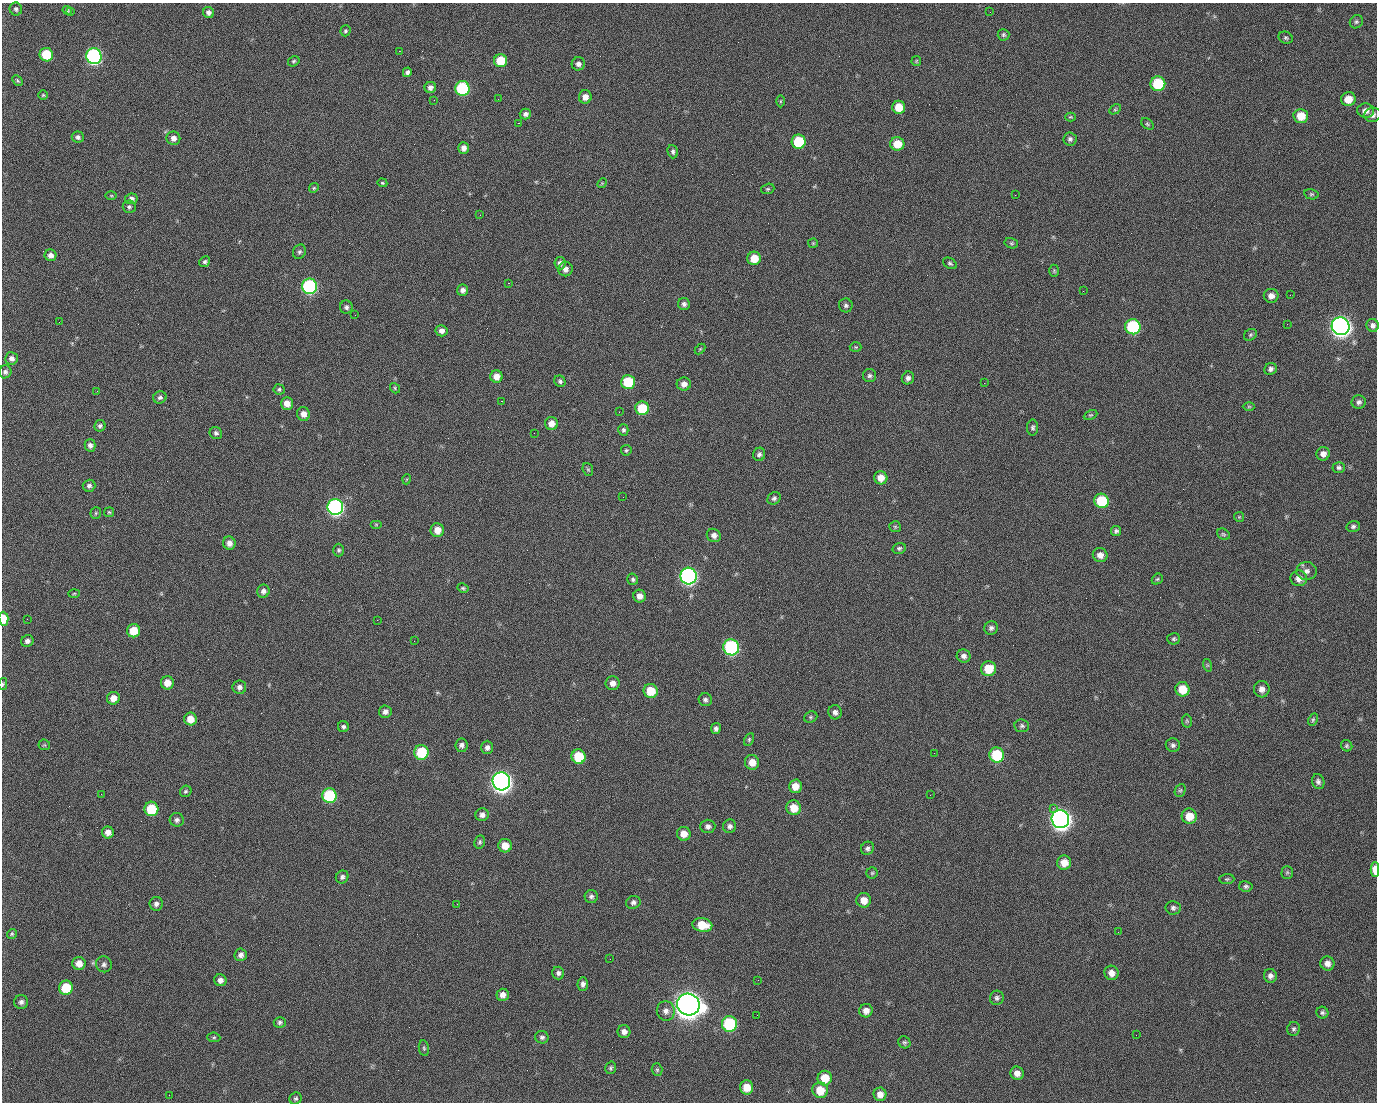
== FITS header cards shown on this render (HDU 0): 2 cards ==
NAXIS1  =                 1375 / length of data axis 1
NAXIS2  =                 1100 / length of data axis 2

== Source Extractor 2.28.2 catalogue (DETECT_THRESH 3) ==
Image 1375 x 1100 px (HDU 0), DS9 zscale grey, 1 PNG px = 1 image px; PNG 1379 x 1104 px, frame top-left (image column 1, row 1100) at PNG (2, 3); each listed source drawn as its Kron ellipse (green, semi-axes under 4 px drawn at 4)
Background 1450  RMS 28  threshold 84.9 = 3 sigma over >= 5 px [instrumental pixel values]
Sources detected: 263; all 263 listed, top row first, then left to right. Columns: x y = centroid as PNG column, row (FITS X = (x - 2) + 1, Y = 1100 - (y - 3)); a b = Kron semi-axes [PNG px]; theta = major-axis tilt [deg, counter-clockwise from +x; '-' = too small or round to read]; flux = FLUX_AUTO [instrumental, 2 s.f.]
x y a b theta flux
16 9 6 6 - 4.7e+03
67 10 4 4 - 3.2e+03
71 12 3 2 - 3.6e+03
208 12 6 5 - 7.5e+03
990 12 3 2 - 1.5e+03
1356 22 7 6 - 4.2e+03
345 31 5 5 - 3.4e+03
1003 35 6 6 - 3.6e+03
1286 38 7 6 - 3.9e+03
399 51 2 2 - 2.1e+04
46 55 7 6 - 7.5e+04
94 56 8 7 - 5.1e+05
294 61 6 5 - 2.9e+03
500 61 6 6 - 5.7e+04
916 61 5 4 - 2.3e+03
578 64 6 6 - 8.0e+03
407 72 5 4 - 5.5e+03
17 81 6 3 -46 2.8e+03
1158 84 7 7 - 1.1e+05
430 87 6 5 - 7.2e+03
462 88 7 7 - 1.8e+05
43 95 5 4 - 2.5e+03
585 97 7 6 - 1.3e+04
498 99 2 2 - 1.1e+03
1348 99 7 7 - 2.6e+04
434 100 2 2 - 3.9e+03
780 101 6 4 88 2.3e+03
899 107 6 6 - 3.6e+04
1115 109 6 4 29 2.4e+03
1366 111 8 7 - 1.1e+04
525 114 6 5 - 6.4e+03
1373 115 8 7 - 7.9e+03
1301 116 7 7 - 3.6e+04
1070 117 5 4 - 2.2e+03
518 123 2 2 - 2.2e+04
1147 124 7 5 -40 3.0e+03
78 137 6 5 - 5.2e+03
173 138 7 6 - 1.0e+04
1070 139 6 6 - 5.3e+03
799 142 7 7 - 9.1e+04
897 144 7 6 - 3.3e+04
463 148 6 5 - 9.8e+03
673 152 7 5 -74 4.9e+03
382 183 5 4 - 2.5e+03
602 183 5 4 - 2.0e+03
314 188 5 4 - 2.5e+03
768 189 7 5 20 3.1e+03
1311 194 7 5 -13 3.1e+03
1015 195 2 2 - 6.7e+03
111 196 6 4 -1 1.9e+03
131 199 6 5 - 6.1e+03
129 207 6 6 - 4.4e+03
480 215 3 2 - 8.8e+02
813 243 5 5 - 2.3e+03
1011 243 7 5 -14 3.2e+03
299 252 7 6 - 5.0e+03
50 255 6 6 - 8.5e+03
754 258 7 6 - 3.3e+04
205 262 6 5 - 3.8e+03
560 263 6 5 - 8.2e+03
950 263 7 5 -30 3.5e+03
565 269 7 7 - 9.8e+03
1054 271 6 5 - 2.8e+03
508 283 2 2 - 5.4e+04
310 286 7 7 - 3.2e+05
463 290 5 5 - 7.9e+03
1083 291 2 2 - 3.0e+03
1290 295 2 2 - 1.8e+03
1271 296 7 7 - 1.1e+04
684 304 6 6 - 6.2e+03
846 305 7 7 - 5.3e+03
346 307 6 6 - 5.6e+03
355 315 2 2 - 9.6e+02
59 322 2 2 - 1.1e+03
1287 324 2 2 - 1.2e+03
1373 325 6 6 - 6.8e+03
1341 326 9 8 - 1.4e+06
1133 327 8 7 - 1.8e+05
441 331 6 5 - 9.2e+03
1250 335 7 5 34 3.4e+03
856 347 6 5 - 2.6e+03
700 349 6 4 45 2.2e+03
12 358 6 6 - 8.8e+03
1271 369 6 5 - 5.8e+03
5 372 6 6 - 4.9e+03
496 376 6 6 - 1.6e+04
869 376 6 6 - 4.8e+03
908 378 6 6 - 6.8e+03
560 381 6 5 - 4.5e+03
628 382 7 7 - 9.3e+04
984 383 2 2 - 1.9e+04
684 384 7 6 - 1.1e+04
395 388 5 4 - 2.5e+03
279 389 5 5 - 3.5e+03
97 391 2 2 - 1.3e+03
160 397 7 6 - 5.2e+03
501 401 3 2 - 5.9e+04
1359 402 7 6 - 5.9e+03
287 403 6 6 - 1.9e+04
1249 407 6 4 0 2.4e+03
642 408 7 7 - 6.9e+04
619 412 2 2 - 1.0e+03
303 414 7 6 - 1.4e+04
1091 415 7 4 25 2.7e+03
551 423 6 6 - 1.5e+04
100 426 6 5 - 4.9e+03
1033 428 8 5 90 4.5e+03
623 430 6 5 - 4.1e+03
216 433 6 6 - 5.2e+03
534 433 2 2 - 8.1e+02
90 445 6 5 - 7.2e+03
626 450 5 5 - 2.9e+03
759 454 7 6 - 5.9e+03
1323 454 7 6 - 1.0e+04
1339 467 6 5 - 4.7e+03
588 469 6 5 - 3.1e+03
881 478 7 6 - 2.1e+04
407 479 5 3 - 1.7e+03
89 486 6 6 - 5.7e+03
623 497 2 2 - 2.9e+03
774 498 7 6 - 5.0e+03
1102 501 7 7 - 9.0e+04
335 507 8 8 - 5.7e+05
109 512 5 5 - 2.5e+03
96 513 6 5 - 2.6e+03
1239 517 5 5 - 2.2e+03
376 524 6 4 0 2.1e+03
1353 526 6 5 - 4.4e+03
895 527 6 5 - 2.9e+03
437 530 7 6 - 2.1e+04
1116 531 5 5 - 4.5e+03
1223 534 7 5 -31 3.2e+03
714 535 7 6 - 9.6e+03
229 543 7 6 - 1.1e+04
899 548 7 5 15 3.8e+03
339 550 6 5 - 3.9e+03
1100 555 7 7 - 1.3e+04
1307 571 10 9 - 9.2e+03
688 576 8 8 - 6.8e+05
1299 578 8 8 - 1.4e+04
633 579 6 5 - 4.1e+03
1157 579 6 5 - 3.0e+03
463 588 6 4 -30 2.9e+03
263 591 6 6 - 8.0e+03
74 593 6 4 2 2.1e+03
639 596 6 6 - 1.3e+04
3 619 7 5 -87 3.1e+04
27 619 2 2 - 4.0e+03
377 620 2 2 - 1.1e+04
991 628 7 6 - 5.6e+03
134 631 6 6 - 4.1e+04
1174 639 6 5 - 3.6e+03
27 641 6 5 - 6.5e+03
414 641 2 2 - 7.6e+02
731 647 8 8 - 3.2e+05
964 656 7 6 - 8.3e+03
1207 665 6 4 -72 2.6e+03
988 669 7 7 - 4.6e+04
167 683 6 6 - 1.9e+04
613 683 7 7 - 1.1e+04
3 684 6 3 77 2.8e+03
239 687 7 7 - 7.5e+03
1182 689 7 7 - 3.8e+04
1262 689 8 8 - 1.1e+04
651 691 7 7 - 4.5e+04
113 698 6 6 - 1.9e+04
705 700 6 6 - 5.8e+03
385 712 6 6 - 7.5e+03
835 712 7 7 - 7.9e+03
811 717 7 5 21 3.4e+03
190 719 6 6 - 2.0e+04
1313 720 6 4 64 3.0e+03
1187 721 7 5 -79 2.8e+03
1022 726 7 6 - 4.5e+03
343 727 5 5 - 4.9e+03
716 729 5 5 - 5.7e+03
749 740 7 4 65 3.1e+03
44 745 6 5 - 2.7e+03
461 745 7 6 - 6.2e+03
1173 745 7 6 - 5.2e+03
1347 746 6 5 - 3.2e+03
487 747 7 6 - 6.6e+03
421 752 7 7 - 9.6e+04
934 753 2 2 - 1.6e+03
997 755 7 7 - 1.2e+05
579 757 7 7 - 7.0e+04
752 762 7 7 - 2.2e+04
501 781 9 8 - 1.5e+06
1318 782 7 6 - 5.8e+03
795 786 7 6 - 2.3e+04
1180 790 7 5 65 3.2e+03
186 791 6 5 - 3.5e+03
101 794 2 2 - 2.4e+03
930 795 2 2 - 7.3e+03
329 796 7 7 - 1.4e+05
794 808 7 7 - 2.9e+04
1053 808 2 2 - 1.6e+04
151 809 7 7 - 7.2e+04
482 815 6 6 - 7.7e+03
1189 816 7 7 - 3.0e+04
1060 819 9 8 - 1.5e+06
177 820 7 6 - 5.7e+03
708 826 7 6 - 7.1e+03
730 826 7 6 - 6.7e+03
108 832 6 6 - 1.2e+04
684 834 7 6 - 1.9e+04
480 842 7 5 79 3.8e+03
505 846 7 6 - 2.5e+04
867 848 7 6 - 5.4e+03
1064 863 7 7 - 2.2e+04
1375 869 7 4 -89 2.8e+04
1287 872 6 5 - 3.0e+03
872 873 5 5 - 3.1e+03
342 877 7 6 - 5.0e+03
1227 879 7 5 2 3.2e+03
1246 886 7 5 -13 4.2e+03
591 896 6 6 - 5.3e+03
864 900 7 7 - 1.9e+04
633 902 7 6 - 5.8e+03
156 904 7 6 - 6.6e+03
457 904 2 2 - 1.5e+03
1173 908 7 6 - 5.4e+03
702 925 10 7 -10 4.1e+04
1118 932 2 2 - 2.2e+03
12 934 5 5 - 3.0e+03
241 955 6 6 - 8.3e+03
610 959 2 2 - 2.4e+03
79 963 7 6 - 1.7e+04
1327 963 7 7 - 1.0e+04
104 964 8 7 - 6.3e+03
558 973 6 6 - 5.7e+03
1111 973 7 7 - 1.3e+04
1270 976 7 6 - 7.7e+03
220 980 6 6 - 8.8e+03
758 980 3 2 - 1.9e+03
583 984 7 5 88 6.7e+03
66 988 7 7 - 5.9e+04
503 995 6 6 - 1.1e+04
997 998 7 7 - 5.2e+03
21 1002 7 7 - 6.4e+03
688 1005 11 10 - 3.0e+06
666 1011 9 9 - 1.1e+04
866 1011 7 6 - 1.3e+04
1322 1013 6 5 - 4.0e+03
757 1015 2 2 - 9.7e+02
280 1022 6 5 - 4.3e+03
729 1024 8 7 - 1.9e+05
1293 1029 7 6 - 4.5e+03
624 1032 6 6 - 1.0e+04
1136 1035 2 2 - 6.7e+02
214 1037 6 4 -6 3.3e+03
542 1037 7 6 - 5.2e+03
904 1042 6 5 - 3.6e+03
424 1048 8 5 -81 3.5e+03
611 1068 6 5 - 3.6e+03
657 1070 6 5 - 3.3e+03
1017 1073 7 6 - 1.2e+04
825 1078 7 7 - 3.6e+04
746 1087 7 6 - 2.9e+04
820 1090 8 7 - 3.6e+04
880 1094 7 6 - 1.3e+04
169 1095 2 2 - 5.1e+03
295 1098 6 5 - 4.1e+03
At the frame edge (FLAGS 8, measured only in part): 3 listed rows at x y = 3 619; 3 684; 1375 869